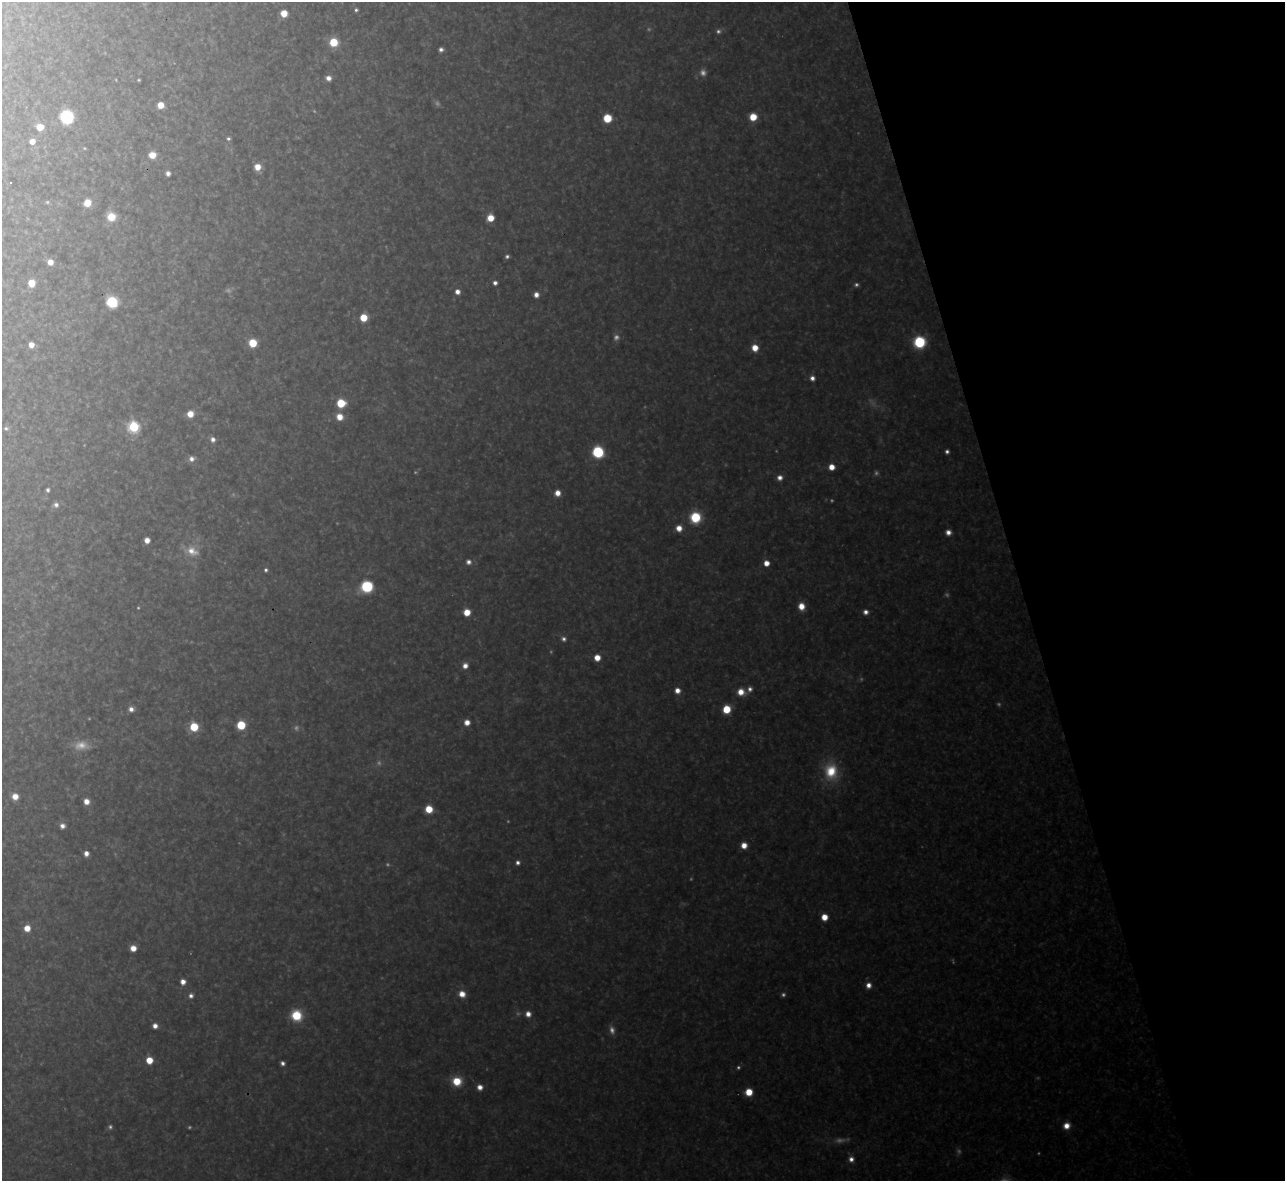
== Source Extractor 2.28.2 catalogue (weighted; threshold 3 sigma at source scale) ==
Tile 12 of 4 x 4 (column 4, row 3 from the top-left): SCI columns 3851-5133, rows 1320-2498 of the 5133 x 5115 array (HDU 1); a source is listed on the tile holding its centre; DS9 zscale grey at full resolution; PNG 1287 x 1183 px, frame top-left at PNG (2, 2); no overlay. Shown black and unused: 21% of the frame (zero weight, under 3 of 4 exposures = <1% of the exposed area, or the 3 px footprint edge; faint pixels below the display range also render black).
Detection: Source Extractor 2.28.2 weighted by HDU 2 'WHT'; one run over the whole footprint, this tile lists its part. Background 0.327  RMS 0.02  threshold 0.0884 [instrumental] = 3 sigma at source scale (4.5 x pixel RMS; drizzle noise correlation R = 1.50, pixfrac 1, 0.05/0.05 arcsec/px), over >= 5 px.
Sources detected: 130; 36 too faint to see at this stretch — not listed; the other 94 listed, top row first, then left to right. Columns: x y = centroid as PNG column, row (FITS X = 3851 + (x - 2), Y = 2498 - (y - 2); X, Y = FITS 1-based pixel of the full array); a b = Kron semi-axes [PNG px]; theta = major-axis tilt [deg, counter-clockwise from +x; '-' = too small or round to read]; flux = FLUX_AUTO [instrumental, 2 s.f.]
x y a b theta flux
356 10 5 5 - 4.8
284 13 6 6 - 33
333 42 7 7 - 70
441 49 5 4 - 8.5
328 78 6 5 - 13
139 80 3 2 - 2.3
161 105 6 5 - 28
67 117 7 7 - 330
753 117 6 6 - 49
607 118 6 6 - 72
40 127 6 6 - 35
228 139 6 5 - 5
32 141 5 5 - 21
152 155 6 6 - 36
257 167 7 6 - 28
168 173 4 4 - 10
47 202 6 5 - 3.3
87 203 6 6 - 40
111 217 8 7 - 46
490 218 6 6 - 37
507 256 4 4 - 5.2
50 262 6 6 - 19
31 283 6 5 - 41
495 283 4 4 - 8.4
457 292 5 5 - 15
536 295 5 5 - 15
112 302 8 7 - 130
363 318 6 6 - 52
919 342 8 8 - 160
253 343 6 6 - 64
31 345 5 5 - 19
755 348 6 6 - 32
812 378 6 6 - 11
341 403 6 6 - 71
190 414 7 6 - 31
339 417 7 7 - 27
134 427 6 6 - 250
6 428 7 6 - 5.3
213 439 6 6 - 11
947 451 4 4 - 6.7
598 452 9 8 - 120
192 459 7 7 - 12
831 467 5 5 - 26
780 478 6 6 - 13
48 490 5 4 - 5.5
557 493 6 6 - 20
56 505 7 7 - 9.1
695 517 10 10 - 88
679 528 6 6 - 23
948 532 6 6 - 14
147 540 5 5 - 18
192 551 20 14 -19 40
468 562 6 6 - 9.7
766 563 5 5 - 26
266 570 5 4 - 5.3
367 587 10 9 - 120
801 606 7 6 - 27
467 612 5 5 - 36
866 612 6 6 - 11
597 658 5 5 - 29
465 666 7 6 - 15
750 689 7 6 - 9.4
677 690 6 6 - 17
741 692 8 7 - 28
131 709 6 5 - 12
727 709 6 6 - 63
467 722 6 5 - 20
241 725 6 6 - 93
194 727 7 6 - 74
831 771 22 17 -85 82
15 796 6 6 - 26
86 801 6 5 - 20
429 809 6 6 - 49
62 826 6 6 - 11
744 845 6 6 - 23
86 854 5 5 - 13
518 862 5 5 - 7.7
824 917 5 5 - 32
27 928 6 6 - 29
133 948 5 5 - 23
183 982 6 5 - 17
868 985 7 6 - 15
462 994 7 7 - 25
191 996 6 6 - 8.3
528 1014 7 6 - 15
296 1015 9 9 - 89
155 1026 5 5 - 14
149 1060 6 6 - 37
282 1063 4 4 - 7.8
457 1081 9 8 - 57
480 1087 6 6 - 16
749 1092 6 6 - 45
1066 1126 8 7 - 22
851 1159 7 6 - 12